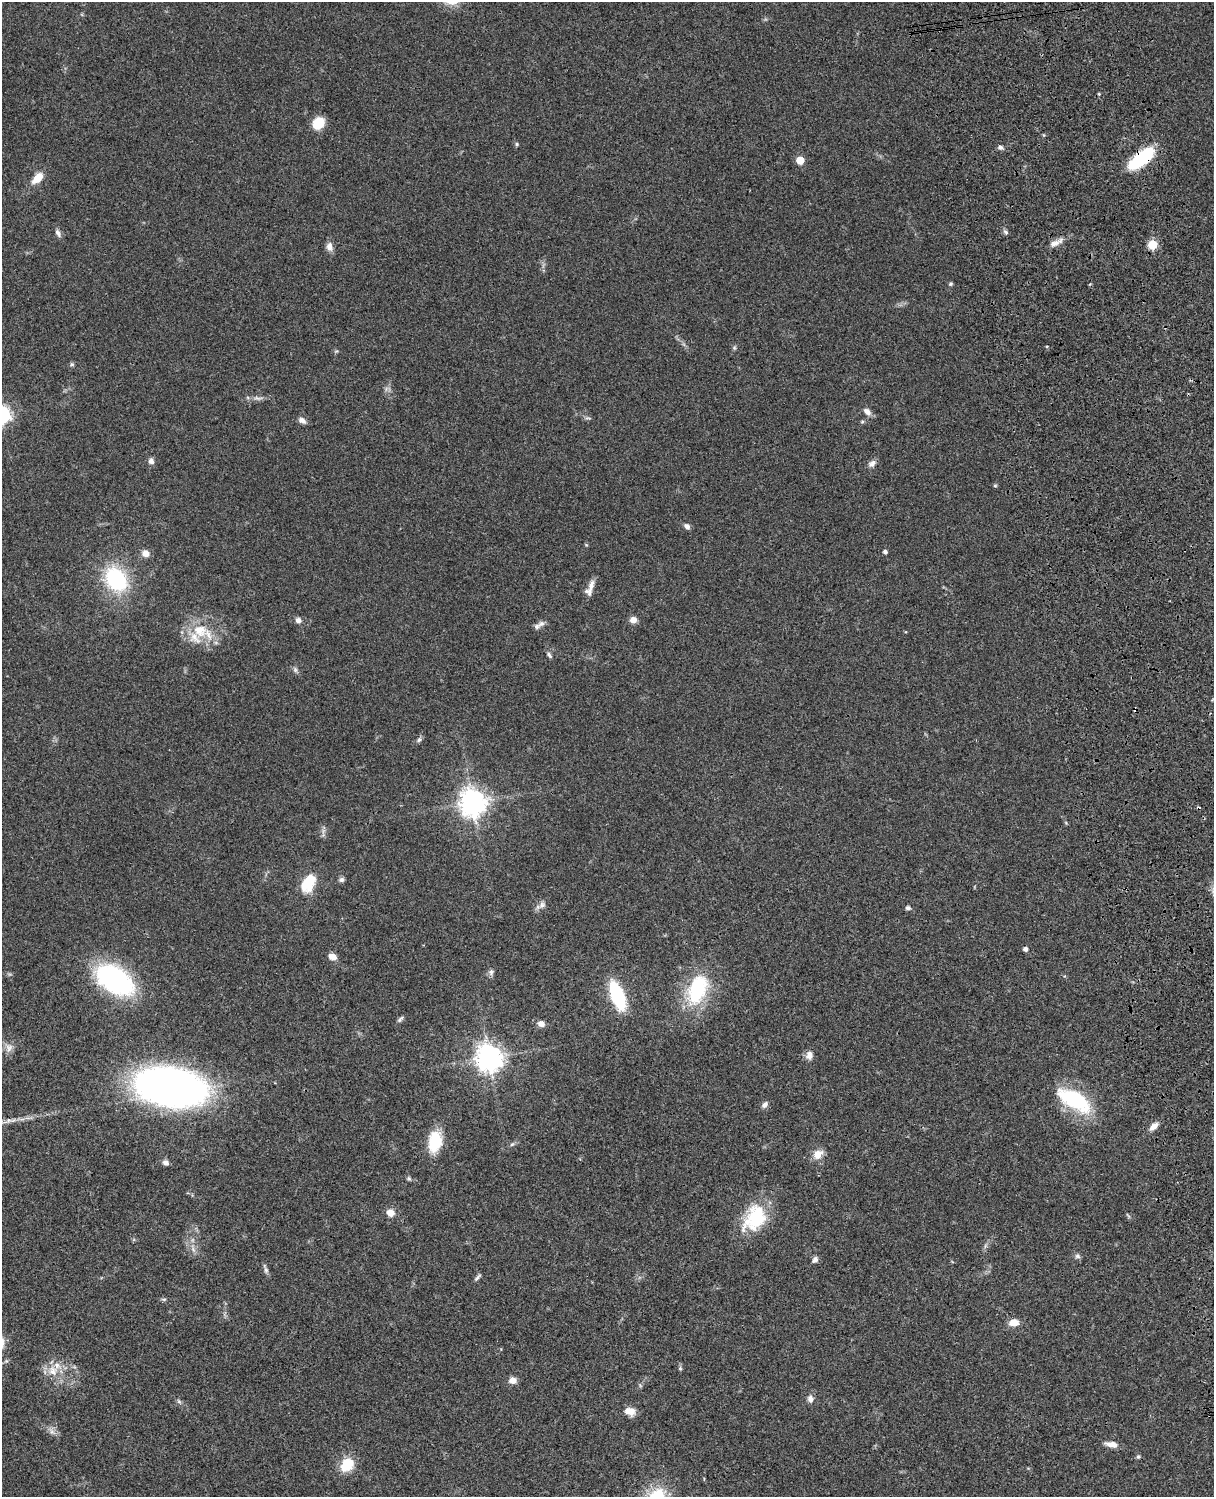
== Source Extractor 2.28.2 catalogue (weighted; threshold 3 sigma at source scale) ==
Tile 6 of 4 x 3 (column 2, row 2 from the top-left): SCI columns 1334-2545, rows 1773-3267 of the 5086 x 4926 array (HDU 1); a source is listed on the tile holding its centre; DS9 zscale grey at full resolution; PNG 1216 x 1499 px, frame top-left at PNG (2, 2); no overlay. Shown black and unused: <1% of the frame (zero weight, under 3 of 4 exposures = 6% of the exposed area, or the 3 px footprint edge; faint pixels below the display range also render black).
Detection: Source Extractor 2.28.2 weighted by HDU 2 'WHT'; one run over the whole footprint, this tile lists its part. Background 0.0794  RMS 0.0058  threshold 0.0262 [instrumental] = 3 sigma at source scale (4.5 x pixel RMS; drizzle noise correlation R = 1.50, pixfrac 1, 0.05/0.05 arcsec/px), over >= 5 px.
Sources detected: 84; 2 cosmic-ray / hot-pixel residue — not listed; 1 inside a brighter listed object's ellipse — not listed separately; the other 81 listed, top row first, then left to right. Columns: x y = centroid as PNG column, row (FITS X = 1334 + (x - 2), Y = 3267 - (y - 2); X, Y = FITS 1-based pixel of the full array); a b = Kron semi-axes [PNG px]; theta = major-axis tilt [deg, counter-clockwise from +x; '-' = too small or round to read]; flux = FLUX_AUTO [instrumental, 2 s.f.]
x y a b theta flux
1099 94 4 4 - 0.64
318 123 11 9 47 16
517 144 5 5 - 0.89
1000 147 7 5 -11 1.6
1141 158 33 13 39 32
800 160 5 5 - 14
38 178 14 8 45 8.7
1006 232 8 5 -42 1.4
58 233 12 6 -62 2.2
1056 243 20 7 23 4.3
1153 244 5 5 - 29
329 247 11 8 -78 3.5
951 284 6 5 - 0.81
734 348 6 4 46 0.88
72 364 6 5 - 0.94
258 398 14 5 -6 2.3
867 411 11 7 -39 3.1
302 420 10 7 -29 2.6
151 461 7 7 - 2.3
872 463 11 7 37 2.6
995 485 5 4 - 0.72
687 526 8 6 -43 2
586 545 5 5 - 0.62
885 552 4 4 - 1.7
145 553 8 7 - 4.2
116 579 25 19 -54 50
590 588 22 7 69 4.6
298 620 7 7 - 2.3
633 620 8 7 - 3.4
541 623 11 8 18 2.7
200 630 22 18 -22 18
549 655 8 5 -54 1.3
295 670 9 5 -64 1.5
419 740 8 5 61 1.3
473 803 10 9 - 550
323 835 5 5 - 1.2
341 880 7 6 - 1.5
309 882 22 13 64 17
542 905 12 8 51 2.9
908 908 7 5 -1 1.4
1025 949 4 4 - 2.3
332 956 9 6 -24 4.4
491 972 9 7 -88 1.7
114 980 31 18 -35 120
697 990 42 24 68 40
617 995 22 10 -69 50
400 1019 11 5 49 1.4
541 1024 8 6 -16 3.7
9 1048 13 10 79 3.7
809 1055 11 9 80 3.3
489 1058 9 9 - 570
171 1087 44 24 -10 470
1074 1100 43 19 -31 43
765 1105 10 6 50 2.1
8 1120 8 6 18 1.8
1154 1126 13 7 40 3.6
435 1141 21 13 80 22
512 1144 7 4 44 1
818 1154 14 11 47 5.7
166 1163 8 6 -33 2.2
409 1178 7 5 -62 0.98
391 1213 8 7 - 5.3
1128 1215 9 3 -50 0.77
755 1218 34 23 58 33
193 1249 9 5 -59 2
1077 1256 8 6 -16 1.5
815 1260 8 6 57 2.1
266 1270 10 5 -77 1.7
478 1277 11 4 47 1.4
164 1299 8 4 -7 0.96
1014 1323 9 7 5 6.8
680 1368 6 5 - 0.96
53 1371 15 14 - 8.9
513 1380 9 8 - 3.7
810 1399 10 7 -83 2.7
179 1401 8 5 -53 1.2
630 1411 13 9 -11 5.4
52 1431 13 7 -58 2.8
1111 1444 15 6 -11 4.7
1138 1457 6 5 - 0.94
347 1465 18 14 46 14
Overlapping masked pixels (flux is a lower limit): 1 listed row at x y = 1141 158